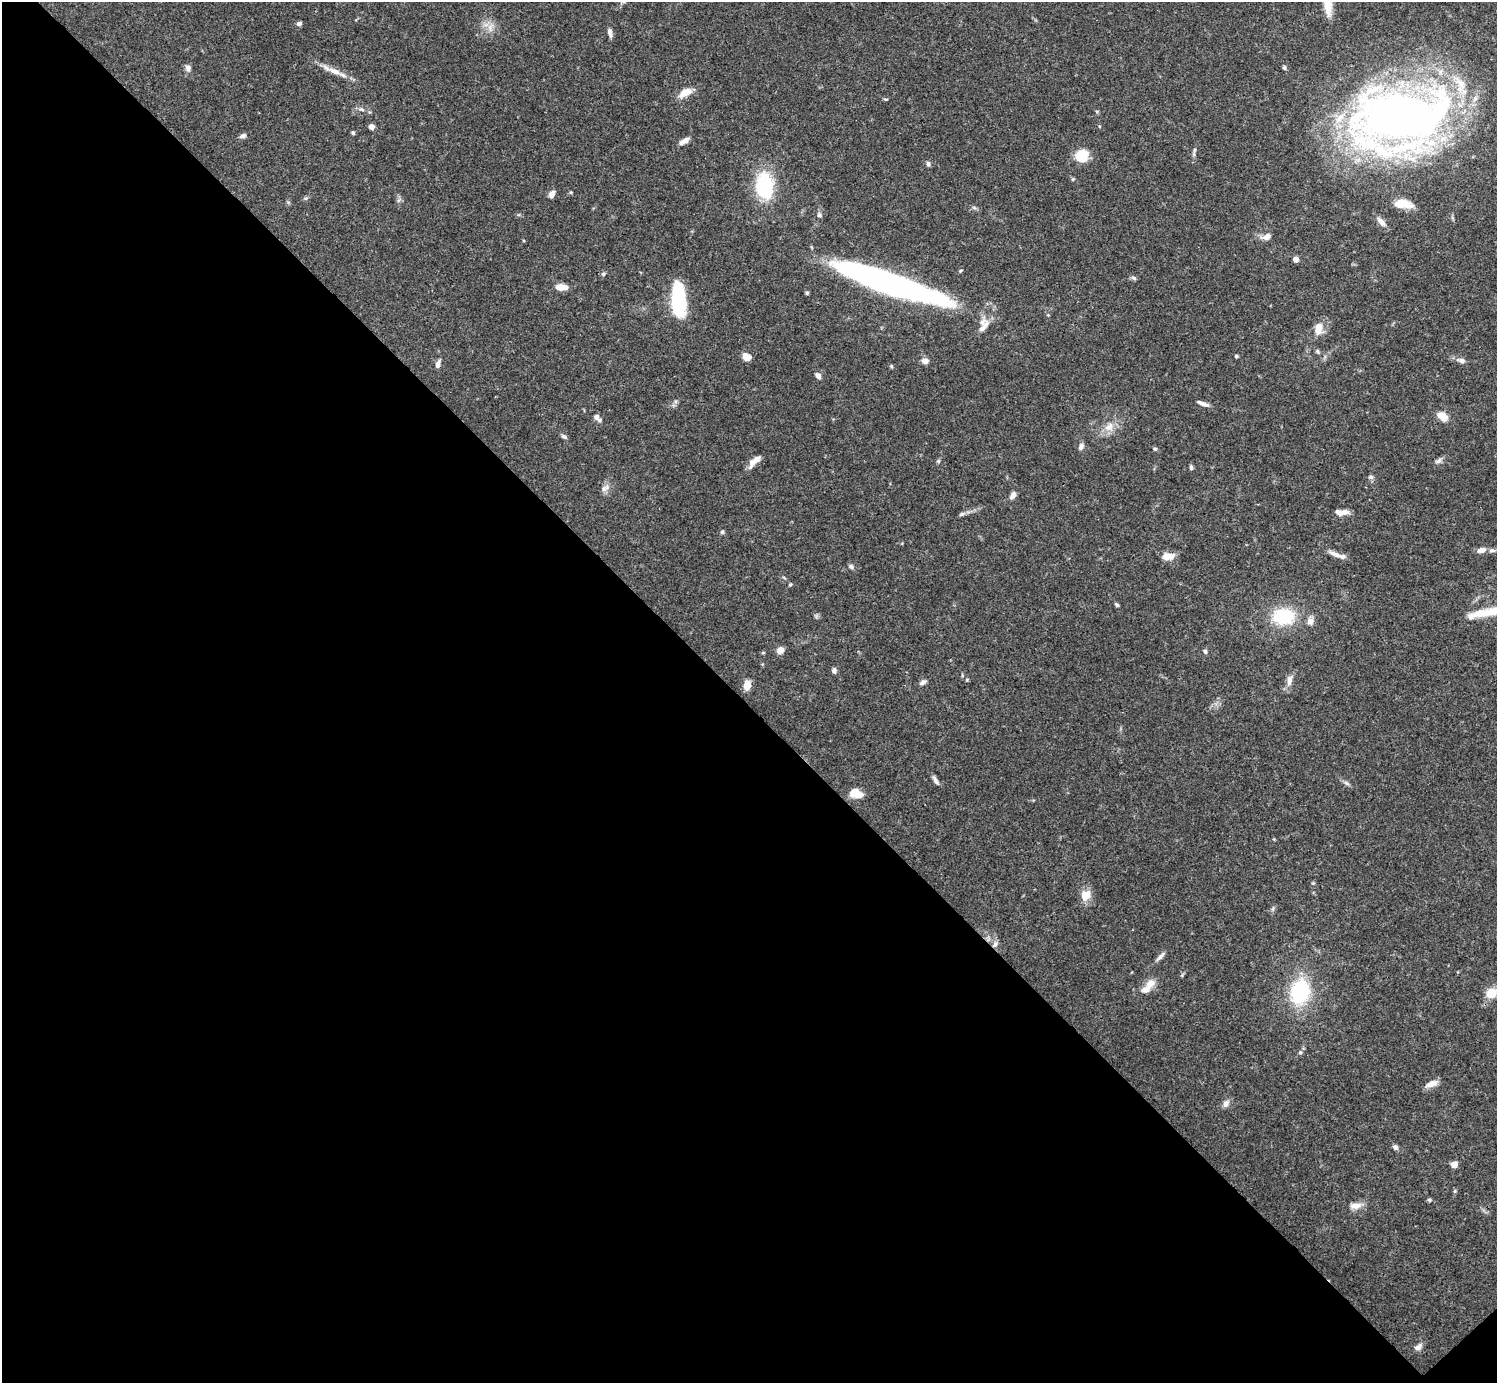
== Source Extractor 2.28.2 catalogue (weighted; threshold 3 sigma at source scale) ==
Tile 14 of 4 x 4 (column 2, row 4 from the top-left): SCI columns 1495-2989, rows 158-1538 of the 5981 x 5981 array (HDU 1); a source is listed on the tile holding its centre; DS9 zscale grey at full resolution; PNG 1499 x 1385 px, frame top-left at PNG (2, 2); no overlay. Shown black and unused: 49% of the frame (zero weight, under 3 of 4 exposures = <1% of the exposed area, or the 3 px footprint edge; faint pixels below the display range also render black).
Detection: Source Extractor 2.28.2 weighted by HDU 2 'WHT'; one run over the whole footprint, this tile lists its part. Background 0.0728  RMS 0.0032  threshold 0.0145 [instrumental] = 3 sigma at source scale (4.5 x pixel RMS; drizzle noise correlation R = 1.50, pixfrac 1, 0.05/0.05 arcsec/px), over >= 5 px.
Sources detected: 102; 1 inside a brighter object's white glare — not listed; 3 inside a brighter listed object's ellipse — not listed separately; the other 98 listed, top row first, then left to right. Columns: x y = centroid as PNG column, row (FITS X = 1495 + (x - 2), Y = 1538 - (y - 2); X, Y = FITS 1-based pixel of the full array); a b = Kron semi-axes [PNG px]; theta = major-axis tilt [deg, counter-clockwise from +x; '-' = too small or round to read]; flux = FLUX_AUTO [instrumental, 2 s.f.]
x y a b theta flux
1327 3 30 9 -81 6.4
299 24 6 5 - 0.99
490 27 13 7 77 2.3
610 33 10 5 -77 1.3
1284 67 6 4 -75 0.56
188 68 8 6 -75 1.4
334 71 23 8 -23 3.6
685 92 16 8 29 4.2
885 99 6 3 0 0.34
361 109 9 5 -14 1
1097 112 5 4 - 0.36
1400 118 92 57 9 290
371 127 5 5 - 1.5
353 133 5 4 - 0.58
243 136 8 5 21 1
684 141 13 5 31 1.9
1194 150 8 4 81 0.69
1082 156 13 11 50 8.6
928 164 7 5 -74 0.78
1073 179 5 5 - 0.39
764 185 31 20 -86 20
552 194 9 6 57 1.5
306 198 6 4 18 0.48
1403 204 17 8 -7 6.2
974 208 7 4 -20 0.57
819 215 7 5 -69 0.82
1381 222 14 7 -46 2
1266 237 10 7 19 2.1
1296 259 4 4 - 2.8
960 271 5 3 - 0.36
603 274 7 6 - 0.66
1134 278 8 4 -27 0.62
887 283 105 19 -19 120
561 287 12 6 -3 4.7
807 293 5 4 - 0.53
678 301 29 11 -86 34
1048 315 4 4 - 0.28
984 325 23 12 69 4
1318 329 16 10 81 3.8
1236 356 4 4 - 0.43
746 357 9 7 -35 3.1
1461 360 12 6 -14 1.4
925 361 7 6 - 2
438 364 8 5 76 1.4
891 366 6 3 -71 0.35
818 376 8 5 -52 1.1
1202 403 15 4 -21 1.5
1440 415 10 8 1 3.3
597 417 12 6 -41 1.6
1109 427 16 11 40 3.7
564 436 8 5 -27 0.79
1081 446 8 6 65 1.3
1155 449 5 5 - 0.52
754 461 19 7 46 2.8
938 461 6 4 45 0.45
1438 461 11 6 29 1
1191 467 7 4 -83 0.63
1371 477 8 5 0 0.78
605 488 14 7 40 1.6
1013 495 10 6 58 1.4
1345 512 12 7 9 1.8
962 514 9 5 16 0.86
722 532 5 5 - 0.56
1481 550 9 6 11 2.1
1492 550 8 6 6 0.96
1335 554 20 6 -22 2.5
1168 556 13 7 3 4.1
851 567 8 5 -62 0.7
790 584 5 4 - 0.39
1117 605 6 4 -44 0.49
1484 613 44 10 9 9.1
1283 616 21 16 -3 18
1310 621 9 8 - 1.9
780 650 7 6 - 2.3
1205 652 6 5 - 0.68
834 670 7 5 -76 0.96
967 680 5 3 - 0.31
1289 680 16 7 84 2.1
923 682 10 6 37 0.96
747 686 11 7 83 3.2
935 780 14 5 -60 1.1
1346 783 9 4 -35 0.85
855 793 11 7 -12 7.5
1085 895 14 13 - 3.7
995 944 10 6 60 1.2
1160 957 16 5 46 1.4
1150 984 16 11 38 3
1300 992 23 17 77 27
1491 993 11 9 26 5.5
1300 1052 6 5 - 0.63
1432 1084 16 7 21 2.3
1226 1103 10 8 60 1.6
1395 1147 6 5 - 1.1
1454 1165 5 5 - 5.1
1455 1191 5 5 - 0.44
1429 1200 6 4 -46 0.45
1355 1206 17 8 5 2.6
1418 1347 12 7 36 1.4
Overlapping masked pixels (flux is a lower limit): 1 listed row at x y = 995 944
Isophote crosses this tile's border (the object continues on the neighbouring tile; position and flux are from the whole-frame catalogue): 2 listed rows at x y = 1327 3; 1484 613